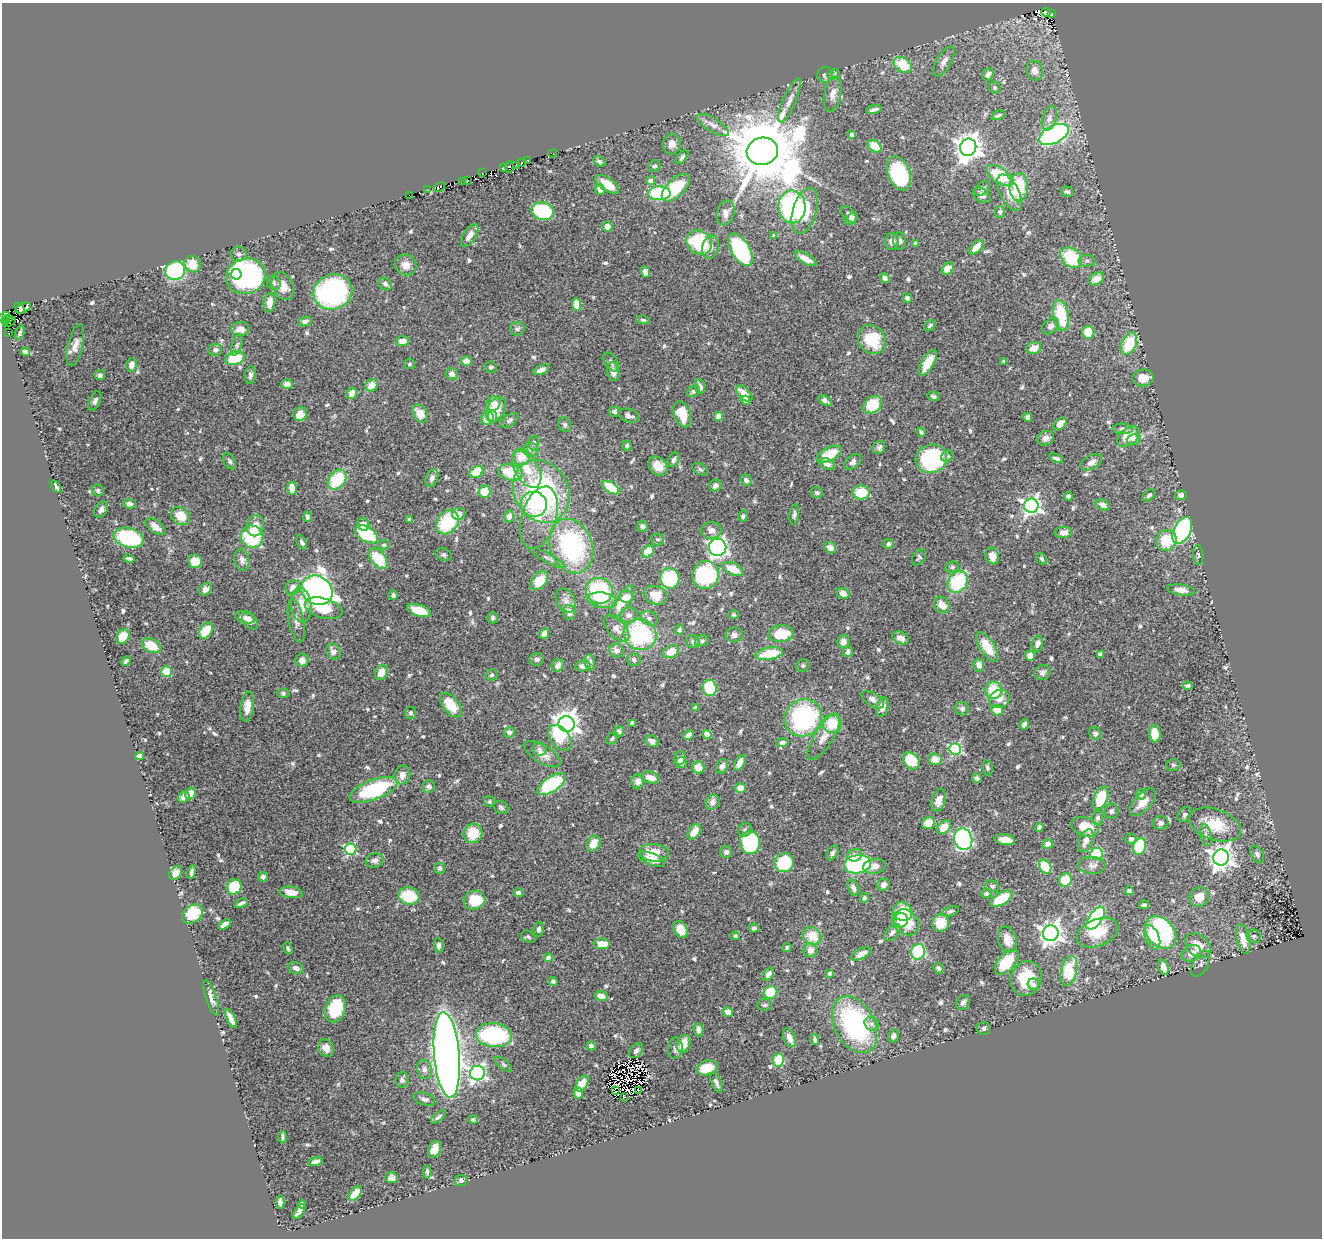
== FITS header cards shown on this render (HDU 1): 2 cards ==
NAXIS1  =                 1320
NAXIS2  =                 1236

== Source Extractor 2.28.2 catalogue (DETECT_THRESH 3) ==
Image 1320 x 1236 px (HDU 1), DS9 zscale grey, 1 PNG px = 1 image px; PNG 1324 x 1240 px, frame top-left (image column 1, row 1236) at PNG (2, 3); each listed source drawn as its Kron ellipse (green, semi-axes under 4 px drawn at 4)
Background 0.687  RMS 0.026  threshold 0.0777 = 3 sigma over >= 5 px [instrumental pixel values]
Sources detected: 695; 8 with non-positive FLUX_AUTO (blend fragments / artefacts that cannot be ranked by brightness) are neither listed nor drawn; of the other 687, the 500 brightest by FLUX_AUTO listed and drawn (187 fainter detections omitted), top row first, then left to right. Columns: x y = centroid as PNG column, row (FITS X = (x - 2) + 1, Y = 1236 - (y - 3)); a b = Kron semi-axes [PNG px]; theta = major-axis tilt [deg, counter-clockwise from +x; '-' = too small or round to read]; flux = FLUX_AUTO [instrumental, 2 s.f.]
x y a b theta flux
1046 12 5 4 - 24
1051 14 3 3 - 57
944 61 17 7 59 12
903 65 10 7 -34 50
1035 71 10 8 -70 13
834 74 6 5 - 3.7
988 74 6 5 - 9.2
825 75 8 8 - 6.5
995 88 6 5 - 3.9
833 94 18 8 80 15
789 100 23 6 67 14
874 110 8 3 14 5.7
998 115 7 3 23 4.8
1049 118 12 7 72 9.3
713 125 18 6 -32 12
1054 134 16 8 26 400
852 135 4 3 - 7.8
672 144 10 9 - 12
875 146 8 5 -42 41
968 147 9 8 - 1900
762 151 16 13 12 24000
553 153 4 3 - 4.9
682 157 8 4 51 4.7
527 160 3 2 - 29
599 161 6 4 -31 4.3
522 163 4 2 - 27
517 165 3 2 - 3.7
654 166 6 5 - 4.4
509 167 6 3 88 98
503 168 3 3 - 57
482 173 3 2 - 5.7
899 173 18 11 -67 150
1000 175 15 7 -32 83
468 180 2 2 - 4.4
463 181 3 2 - 17
651 181 4 4 - 14
607 184 13 6 -34 37
440 187 6 3 33 66
1019 187 14 9 88 77
676 188 17 9 43 80
982 188 8 6 45 4.2
600 189 5 5 - 11
428 190 4 2 - 3.5
1067 192 6 5 - 4
659 193 11 7 0 160
1010 193 20 9 -63 26
982 195 10 6 -36 7.4
410 196 4 2 - 4.4
792 207 16 13 -88 260
542 211 11 8 -16 140
805 211 23 12 74 75
1000 212 6 5 - 4.2
726 213 12 9 74 13
849 214 9 5 -48 6.4
851 219 7 5 41 5.4
607 226 5 5 - 12
470 235 13 6 57 10
774 236 3 3 - 4.3
892 241 8 7 - 11
900 241 8 6 -84 7.6
699 242 13 11 -36 120
916 243 4 4 - 5.2
710 247 12 8 77 11
976 247 9 5 48 23
740 250 18 9 -58 180
239 254 8 7 - 5.8
1071 258 12 9 -37 95
806 259 12 5 -30 18
1087 261 8 6 1 4.9
192 264 8 7 - 29
406 265 11 10 - 18
948 269 7 5 49 20
175 271 10 9 - 270
645 272 6 4 -69 6.8
236 274 5 5 - 60
246 276 20 17 21 460
885 278 5 4 - 8.4
1096 279 8 6 29 20
274 283 7 6 - 4.7
385 284 7 5 -40 6.1
283 286 15 10 -62 21
333 292 19 17 17 380
907 298 5 4 - 5.6
269 303 9 6 84 18
577 304 6 4 -83 33
19 308 6 4 -54 57
23 308 8 4 23 16
1061 315 15 7 -79 93
4 317 6 2 26 50
9 319 3 2 - 21
6 320 4 2 - 11
643 320 7 4 -9 3.8
305 321 7 4 12 6.9
9 322 7 4 35 35
930 326 7 4 41 3.5
1051 326 9 7 42 7.3
240 329 9 7 4 15
517 329 7 6 - 5.6
1088 332 6 6 - 55
8 333 3 3 - 72
20 333 7 3 69 3.7
872 340 15 13 -57 75
402 341 6 5 - 13
1129 344 11 7 68 63
75 345 21 7 77 14
237 345 11 5 73 4.8
1034 348 7 6 - 18
215 350 7 6 - 6.1
25 352 5 4 - 8.2
235 358 10 6 16 77
466 361 5 5 - 14
1004 361 4 3 - 3.8
611 362 10 6 -57 6
928 363 15 6 60 31
410 364 5 5 - 3.9
131 365 6 5 - 11
491 367 6 6 - 4.1
541 370 8 4 23 11
613 372 9 6 -80 13
452 374 6 6 - 10
100 375 5 5 - 5.3
250 375 9 5 82 5.6
1143 378 10 8 8 21
287 384 6 5 - 11
372 385 7 5 32 21
700 387 7 5 -79 9.7
694 391 7 5 36 5.7
352 393 6 5 - 18
744 394 10 5 -45 21
934 396 6 4 -15 4.2
746 400 4 4 - 16
825 400 7 4 -29 6.9
95 401 10 5 68 4.9
493 403 8 6 48 15
872 405 10 7 39 56
496 409 13 8 62 41
615 412 5 5 - 5.7
420 413 10 7 -58 24
300 414 7 6 - 21
682 414 13 8 -70 43
493 416 6 4 -83 9.3
629 416 10 6 -20 11
718 417 4 4 - 16
1028 417 4 4 - 6.5
487 418 7 6 - 34
510 420 10 5 37 4.7
1060 424 8 5 45 14
565 425 7 6 - 5
1123 429 10 5 -3 6.9
921 432 5 4 - 3.6
1128 436 13 8 40 44
1046 438 8 7 - 11
1134 439 7 5 17 5.5
534 443 7 5 82 4.1
627 446 5 4 - 3.6
879 447 7 5 60 6.2
531 450 7 7 - 9.2
829 454 14 6 26 48
948 456 6 5 - 3.8
521 457 9 8 - 26
1056 458 7 4 -23 4.7
931 459 16 14 16 250
674 460 7 5 65 5.4
229 461 9 5 -58 4.1
853 462 9 6 40 6.8
1091 462 11 7 30 10
827 464 8 5 -19 8.4
658 466 11 8 -44 23
527 469 20 12 -60 36
700 469 8 5 -31 4.2
476 472 7 5 35 43
510 472 12 8 -12 60
432 478 9 6 68 9
337 480 11 8 52 75
746 480 5 5 - 7.5
715 485 6 5 - 8.2
56 486 7 3 -58 5.9
292 488 6 4 -86 24
611 488 9 5 -33 60
98 490 6 5 - 4.1
541 491 33 27 -63 340
485 492 6 6 - 30
817 492 6 5 - 4.5
861 493 9 7 -1 49
1149 495 7 5 39 4.6
1181 495 6 5 - 7.9
1068 496 4 4 - 4.6
129 504 6 4 -11 6.6
534 504 13 12 - 51
1102 505 7 5 -30 12
1031 506 7 7 - 750
101 510 9 6 58 7
459 514 6 6 - 14
794 514 10 4 83 4.9
181 516 10 8 -40 30
509 516 6 5 - 9.8
743 516 5 4 - 3.6
307 517 5 4 - 3.8
539 518 32 17 74 46
410 519 4 3 - 4.3
447 522 13 10 55 100
363 524 6 6 - 12
255 526 11 8 77 19
642 526 5 5 - 3.6
155 527 11 6 -38 18
711 530 10 8 2 14
1182 530 14 8 63 300
1063 532 9 5 7 13
366 534 13 7 -32 110
252 537 11 11 - 110
129 538 15 9 -15 160
658 539 6 6 - 4.2
1167 540 10 10 - 51
302 542 8 4 -63 5.2
888 544 5 5 - 5.6
384 545 6 5 - 3.6
571 546 28 21 -69 240
718 547 9 8 - 560
830 548 6 5 - 15
648 551 6 5 - 45
444 555 8 6 -20 4.1
1198 555 9 5 -87 3.8
992 556 8 6 -68 18
919 557 9 6 54 3.8
129 558 6 3 -13 5.5
548 558 19 4 -28 6.8
378 559 12 7 -49 67
1042 559 7 4 -56 4.2
242 560 11 7 -77 9.3
195 561 7 6 - 27
952 567 7 5 18 3.6
733 569 11 6 -25 37
706 575 14 13 - 150
670 578 10 9 - 120
539 581 11 7 52 40
958 582 11 9 56 100
293 587 8 7 - 13
205 589 7 5 36 10
317 590 16 14 -35 930
1181 590 14 5 -8 14
599 591 13 12 - 130
843 593 7 5 -26 13
393 595 5 4 - 4.4
656 595 12 9 -22 29
626 597 7 6 - 19
602 600 15 7 -8 37
566 601 13 9 -58 11
622 601 18 7 56 34
301 605 17 10 -82 32
942 605 9 7 -51 18
323 608 19 9 -16 47
419 611 12 6 -18 41
569 612 7 6 - 9.3
629 615 9 7 7 8.5
734 615 5 4 - 3.8
245 617 10 6 -13 8.9
493 618 5 5 - 4.8
649 618 8 7 - 7.5
250 621 9 6 -48 11
296 621 22 7 -78 13
616 629 16 8 -46 14
679 630 5 4 - 4.8
206 631 9 6 56 45
544 634 5 5 - 11
781 634 12 8 5 57
640 635 16 15 - 190
734 635 8 7 - 7.2
123 637 8 6 56 34
901 638 8 6 -23 14
693 641 7 6 - 4.6
702 641 7 5 11 4
843 642 6 5 - 11
1037 643 8 5 74 9.1
151 645 10 6 -28 40
987 647 17 7 -58 46
617 650 7 6 - 12
333 651 8 7 - 10
671 652 8 6 23 29
848 652 5 5 - 6
769 654 14 6 9 57
1100 654 4 4 - 10
1030 656 5 5 - 15
537 659 7 6 - 5.7
302 660 6 6 - 12
634 660 7 6 - 4.5
126 661 5 3 - 4
590 662 8 5 -81 6.5
558 665 7 6 - 11
803 665 7 6 - 3.7
979 665 7 5 -80 11
583 666 7 5 11 8.4
166 672 5 5 - 46
381 672 8 6 69 22
1042 672 8 7 - 6.6
492 675 6 5 - 4
1188 686 5 4 - 5.7
710 688 8 7 - 110
993 690 9 8 - 59
283 693 5 4 - 3.9
999 699 10 9 - 17
873 700 12 6 -33 8.6
451 705 14 7 -52 50
247 706 15 6 83 19
882 707 9 6 74 13
695 708 4 3 - 7.8
962 709 7 6 - 5.8
997 710 6 5 - 28
410 713 6 5 - 4.6
803 718 19 18 - 240
632 723 4 4 - 4.6
567 724 8 7 - 1700
832 724 9 9 - 51
1024 724 5 4 - 6.7
509 732 5 5 - 7.6
619 732 5 5 - 8.6
1095 733 6 5 - 5.1
707 734 4 4 - 35
1155 734 9 5 -84 40
689 735 6 4 27 8.1
824 737 26 9 58 24
560 738 15 9 -52 63
612 738 7 5 42 3.7
652 741 7 5 -26 8.2
782 742 6 4 3 6.2
539 749 7 6 - 5.9
955 749 6 5 - 250
542 754 21 9 -31 20
139 756 4 4 - 21
680 758 7 5 65 12
935 759 7 6 - 21
911 761 9 7 -48 55
681 763 5 5 - 8.1
740 763 8 5 64 13
1173 765 7 6 - 3.5
722 766 8 5 61 7.1
698 767 6 6 - 23
987 768 8 5 -81 4.1
402 775 9 8 - 12
650 777 9 5 -16 18
977 778 5 4 - 4.4
638 781 7 6 - 11
552 784 16 7 33 150
429 786 6 6 - 9.7
740 788 5 5 - 22
373 790 25 9 20 170
190 793 6 5 - 13
1141 794 5 5 - 7
184 797 6 5 - 8.2
1101 798 12 6 67 83
939 800 12 7 74 14
490 802 6 5 - 3.4
713 802 7 6 - 13
1143 802 17 8 48 23
501 807 8 6 -34 4.4
1111 811 8 7 - 4.9
1184 815 8 6 54 4.8
1098 818 7 5 86 5.7
928 823 6 6 - 26
1160 823 8 6 9 6.4
1215 825 27 15 -19 55
944 827 8 6 43 27
1039 827 4 4 - 6.8
1085 827 14 9 -18 37
745 830 7 6 - 4.8
694 832 8 5 54 25
473 833 10 9 - 42
1206 835 11 5 -79 6
963 839 11 9 -74 520
1131 839 5 5 - 6.9
1005 840 10 5 -6 25
1086 841 12 6 66 13
750 842 11 10 - 160
593 844 8 6 59 25
1048 844 5 4 - 9.5
1140 846 9 6 74 110
350 849 6 5 - 190
726 852 6 6 - 6.7
654 853 15 9 -5 31
833 853 8 5 63 5.4
1096 854 6 6 - 83
1257 854 9 6 -61 7.1
855 855 7 6 - 10
1221 857 8 8 - 1500
652 859 14 6 -20 19
375 860 9 7 21 7.6
784 863 10 9 - 81
858 864 13 9 11 190
1092 865 14 8 -4 8.8
875 866 11 7 9 14
1045 867 7 5 -55 48
440 868 5 5 - 4.1
192 872 7 4 79 6.6
176 873 7 6 - 17
263 877 5 4 - 6.1
1065 880 7 6 - 41
884 885 6 6 - 10
992 886 7 5 -20 4.5
234 887 8 7 - 60
853 888 8 5 -70 7.6
1129 891 4 4 - 6.9
291 892 11 5 -7 20
518 893 5 4 - 7.4
986 893 5 4 - 4.1
409 896 10 8 -15 74
1199 897 10 9 - 25
864 898 5 4 - 5.6
1001 899 12 6 31 64
475 900 11 9 18 51
241 903 7 3 27 6.9
1144 905 5 4 - 5.8
950 911 9 4 19 4.1
902 912 10 9 - 80
193 914 11 8 37 68
1096 918 13 6 55 280
901 920 7 7 - 21
906 922 14 11 -46 44
941 923 8 8 - 38
224 924 7 4 33 8.8
754 928 5 4 - 4.9
539 929 7 5 82 5.4
680 929 9 6 -61 30
892 932 10 6 48 6.5
1161 932 18 13 -48 270
1051 933 8 8 - 1300
1098 933 21 13 23 44
735 936 5 4 - 3.4
812 936 9 8 - 36
1254 936 7 7 - 4.4
528 937 7 5 -27 4.8
1152 937 13 7 -66 20
1243 939 15 6 -77 28
1007 940 13 9 -72 25
602 944 8 5 -3 30
439 945 7 5 -86 5.2
1198 946 14 10 -42 27
288 948 6 4 -69 3.8
787 948 4 3 - 3.9
810 950 7 7 - 13
918 952 8 7 - 170
1191 953 10 7 29 16
861 954 11 5 29 13
548 958 4 4 - 23
1007 962 15 8 48 61
1201 964 14 7 63 7.7
1163 967 8 5 -74 17
296 968 8 6 -20 7.6
938 968 5 5 - 5.4
1069 971 15 8 77 96
830 973 4 4 - 4.4
768 974 7 5 54 9.5
1026 978 17 15 67 81
553 981 5 4 - 4.9
1033 984 6 5 - 5.9
770 993 7 6 - 59
601 996 6 5 - 13
211 998 19 5 -71 12
963 1002 8 6 58 7
764 1005 7 6 - 4.2
335 1009 14 10 69 94
728 1012 5 4 - 19
231 1018 11 4 -63 11
872 1024 7 6 - 5.7
854 1025 30 20 -62 280
984 1029 6 6 - 4.5
698 1030 7 5 -86 8.5
494 1035 18 12 -4 220
893 1036 7 5 75 7.5
789 1038 10 5 -66 17
815 1039 6 4 -80 4.2
683 1044 9 6 68 29
591 1046 5 4 - 8.2
326 1048 9 7 -62 16
675 1048 11 7 86 6.6
636 1051 8 6 51 6.9
447 1055 43 12 -85 2700
778 1060 6 5 - 67
504 1064 10 5 -40 4.3
707 1068 11 7 14 41
425 1069 10 7 -73 9.4
477 1073 7 7 - 530
402 1080 7 6 - 6
716 1082 11 5 -66 6.6
582 1084 9 5 53 32
639 1090 2 2 - 52
616 1091 4 2 - 3.6
578 1093 5 4 - 15
624 1097 3 2 - 4.4
424 1099 11 6 -19 7.3
438 1117 9 4 41 4.4
473 1120 5 4 - 4
282 1137 5 3 - 3.4
434 1149 9 6 65 21
315 1162 7 4 16 8.2
427 1172 7 4 -84 3.5
391 1178 6 5 - 7.5
461 1181 6 5 - 5.3
355 1194 8 5 48 29
280 1202 6 4 86 7.9
302 1204 4 3 - 3.6
299 1211 8 4 57 10
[187 fainter detections neither listed nor drawn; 8 non-positive-flux detections neither listed nor drawn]